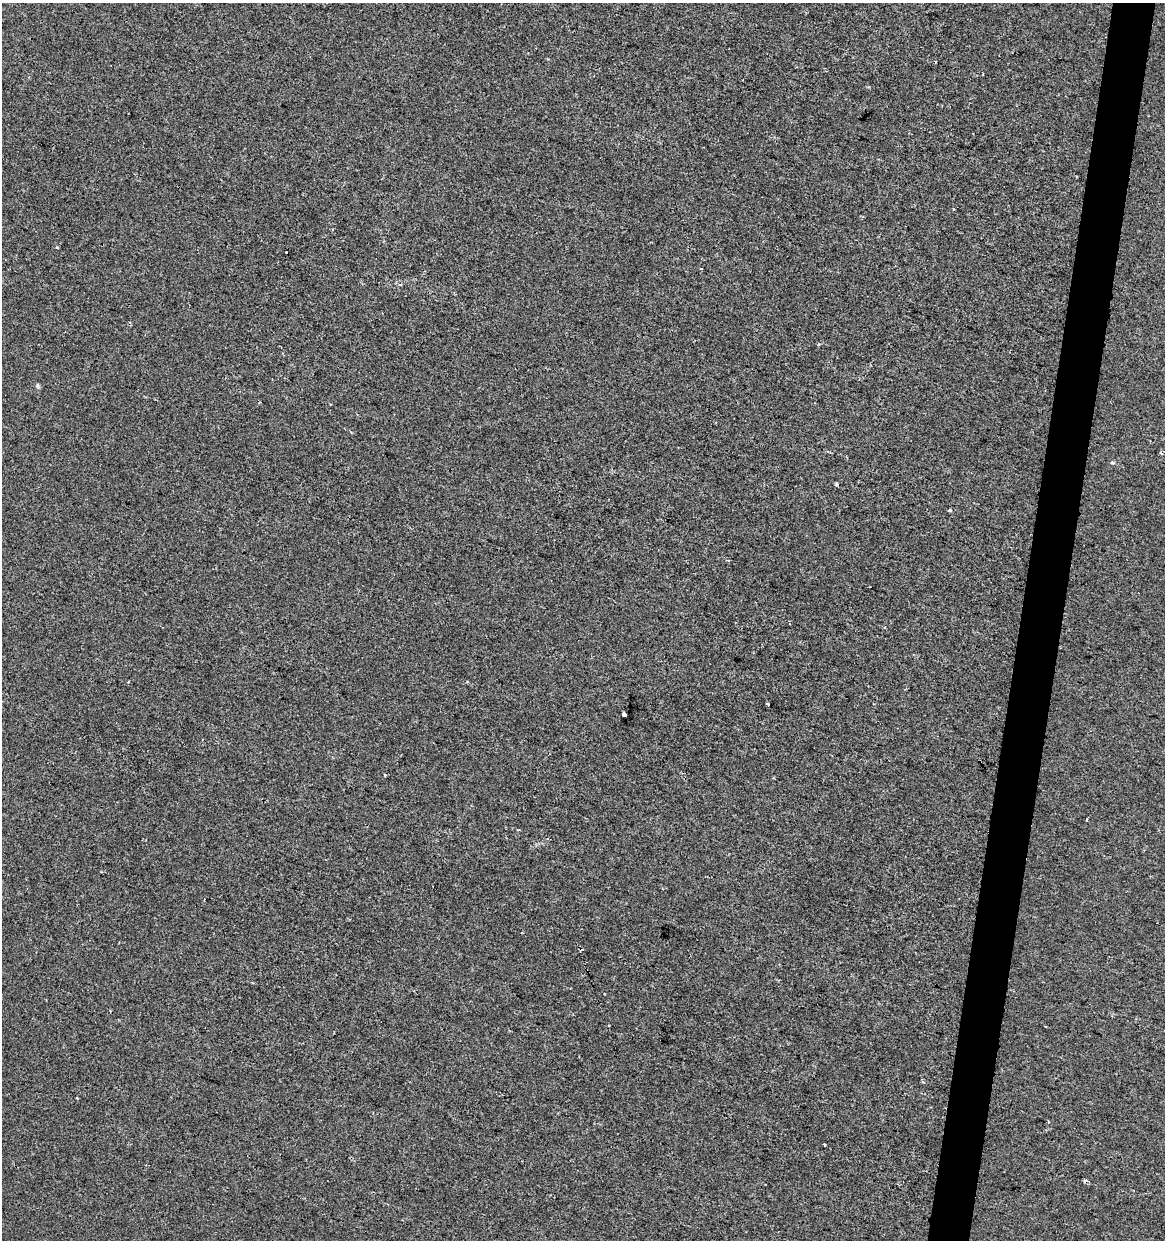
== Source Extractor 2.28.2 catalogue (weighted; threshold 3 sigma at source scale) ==
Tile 10 of 4 x 4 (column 2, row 3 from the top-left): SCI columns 1447-2609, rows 1239-2476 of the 5158 x 4958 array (HDU 1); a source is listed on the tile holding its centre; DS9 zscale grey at full resolution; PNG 1167 x 1242 px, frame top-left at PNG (2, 3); no overlay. Shown black and unused: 4% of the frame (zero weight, under 2 of 3 exposures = <1% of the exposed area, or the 3 px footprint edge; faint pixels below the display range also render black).
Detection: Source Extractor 2.28.2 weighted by HDU 2 'WHT'; one run over the whole footprint, this tile lists its part. Background -5.27e-04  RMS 0.0042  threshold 0.019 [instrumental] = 3 sigma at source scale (4.5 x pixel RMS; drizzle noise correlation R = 1.50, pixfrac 1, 0.0396/0.0396 arcsec/px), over >= 5 px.
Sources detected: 16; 3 cosmic-ray / hot-pixel residue — not listed; the other 13 listed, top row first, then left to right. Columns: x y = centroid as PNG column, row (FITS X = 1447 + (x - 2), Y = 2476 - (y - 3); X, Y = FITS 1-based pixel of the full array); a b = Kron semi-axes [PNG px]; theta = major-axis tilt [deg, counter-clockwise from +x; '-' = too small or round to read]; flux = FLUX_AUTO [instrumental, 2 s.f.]
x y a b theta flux
1161 453 5 3 - 0.56
1113 463 7 3 -1 0.57
836 484 3 3 - 0.71
950 510 3 3 - 2.3
128 681 3 3 - 0.56
767 704 4 3 - 1.5
624 714 5 4 - 4.2
385 775 3 2 - 0.99
774 778 4 3 - 0.34
1087 819 3 3 - 1.8
923 1081 3 3 - 0.78
1048 1122 3 2 - 0.87
824 1145 3 3 - 0.84
Unlisted compact peaks at least as high as the median listed source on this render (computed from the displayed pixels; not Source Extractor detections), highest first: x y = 57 247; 37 385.